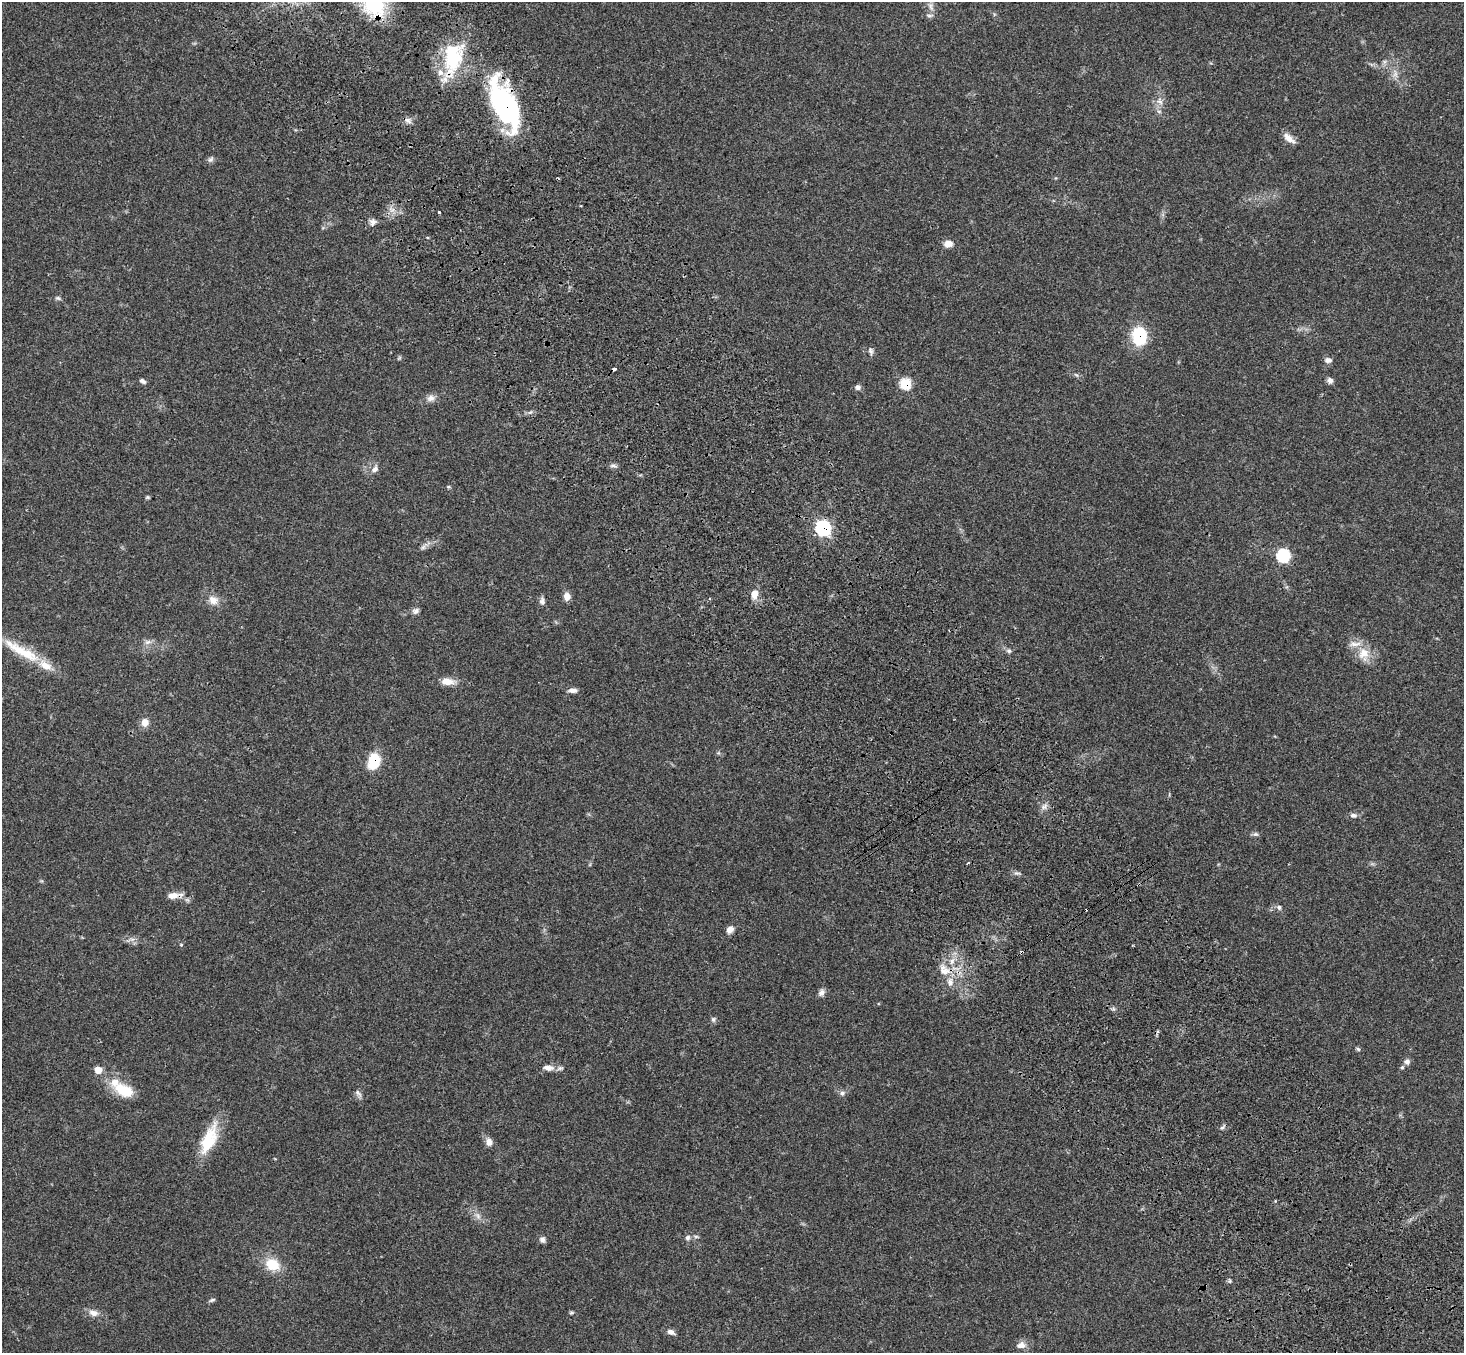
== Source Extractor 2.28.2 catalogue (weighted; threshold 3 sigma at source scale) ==
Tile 6 of 4 x 4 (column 2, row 2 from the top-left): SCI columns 1568-3029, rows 3078-4428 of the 6059 x 6016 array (HDU 1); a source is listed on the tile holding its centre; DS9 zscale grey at full resolution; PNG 1466 x 1355 px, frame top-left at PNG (2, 2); no overlay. Shown black and unused: <1% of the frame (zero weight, under 3 of 4 exposures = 6% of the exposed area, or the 3 px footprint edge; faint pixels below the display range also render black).
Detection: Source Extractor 2.28.2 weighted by HDU 2 'WHT'; one run over the whole footprint, this tile lists its part. Background 0.0503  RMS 0.0054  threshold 0.0244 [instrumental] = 3 sigma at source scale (4.5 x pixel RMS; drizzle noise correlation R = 1.50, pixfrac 1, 0.05/0.05 arcsec/px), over >= 5 px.
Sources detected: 83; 2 cosmic-ray / hot-pixel residue — not listed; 4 inside a brighter listed object's ellipse — not listed separately; the other 77 listed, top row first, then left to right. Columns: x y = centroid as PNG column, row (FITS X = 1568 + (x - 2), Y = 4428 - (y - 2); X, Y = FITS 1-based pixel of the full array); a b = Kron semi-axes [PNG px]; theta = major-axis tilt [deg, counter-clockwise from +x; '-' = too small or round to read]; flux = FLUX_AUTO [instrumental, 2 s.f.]
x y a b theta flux
373 3 36 24 -58 39
931 7 13 5 -65 2.3
929 15 11 4 0 1.2
453 58 43 22 84 35
1395 74 9 7 78 2.3
1160 101 11 6 -54 2.3
505 105 57 23 -65 85
1159 111 6 4 -19 0.84
408 120 9 7 -44 1.9
1289 138 16 7 -40 4.3
210 160 9 6 43 1.4
439 212 3 3 - 1.5
373 222 9 7 58 2.1
948 244 10 7 10 4.2
58 298 7 5 -20 1
1139 336 15 12 -86 28
871 351 11 5 -71 1.5
1328 360 9 7 0 2.1
1330 380 7 6 - 2
143 381 8 5 -33 1.4
905 384 6 6 - 26
858 387 7 7 - 1.6
431 398 11 9 20 2.7
613 466 8 4 8 1.2
375 469 10 7 40 2.4
448 487 5 3 - 0.62
147 497 5 4 - 0.71
823 528 8 7 - 77
423 547 10 5 54 1.7
1283 556 7 7 - 45
754 594 12 8 78 4.4
567 596 9 8 - 3.2
213 600 12 11 - 4.6
542 601 9 7 84 1.8
415 611 9 7 25 1.8
148 642 10 6 8 2.1
22 651 61 12 -29 18
1009 651 7 6 - 1.3
1364 653 16 14 45 8
447 681 15 9 -6 5.7
573 690 10 6 2 2.3
145 722 10 9 - 3.8
374 761 14 9 77 19
1044 807 10 5 54 1.8
1353 815 10 7 -1 1.8
1255 834 8 6 0 1.2
968 863 3 2 - 0.95
173 896 15 8 10 4.5
1279 907 7 6 - 1.3
730 929 9 7 43 3.1
181 945 5 3 - 0.46
1022 952 3 3 - 1.4
952 961 9 6 75 2.9
944 971 16 11 -8 6.9
950 982 11 7 -89 2.9
821 992 10 7 52 2.1
713 1019 7 6 - 1.2
1358 1049 6 5 - 0.8
1407 1062 8 7 - 1.9
1402 1067 6 4 41 0.78
548 1068 15 8 -7 3.8
98 1070 6 6 - 5.6
124 1090 20 11 -26 16
842 1093 8 6 15 1.6
358 1094 12 5 -55 1.6
1222 1128 7 4 3 1
209 1139 39 15 67 19
489 1142 10 8 -82 2.9
478 1216 10 6 -50 2.3
688 1238 7 6 - 1.5
542 1240 8 7 - 1.6
272 1264 15 12 -30 13
212 1300 9 4 19 0.94
571 1312 7 4 8 0.69
93 1313 12 8 -10 3.5
671 1332 10 6 -24 2.3
1021 1345 13 8 10 3.6
Overlapping masked pixels (flux is a lower limit): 9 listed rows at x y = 373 3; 453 58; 505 105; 1139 336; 905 384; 823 528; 374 761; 173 896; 1022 952
Isophote crosses this tile's border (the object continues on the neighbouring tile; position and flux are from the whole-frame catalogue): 1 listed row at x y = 373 3